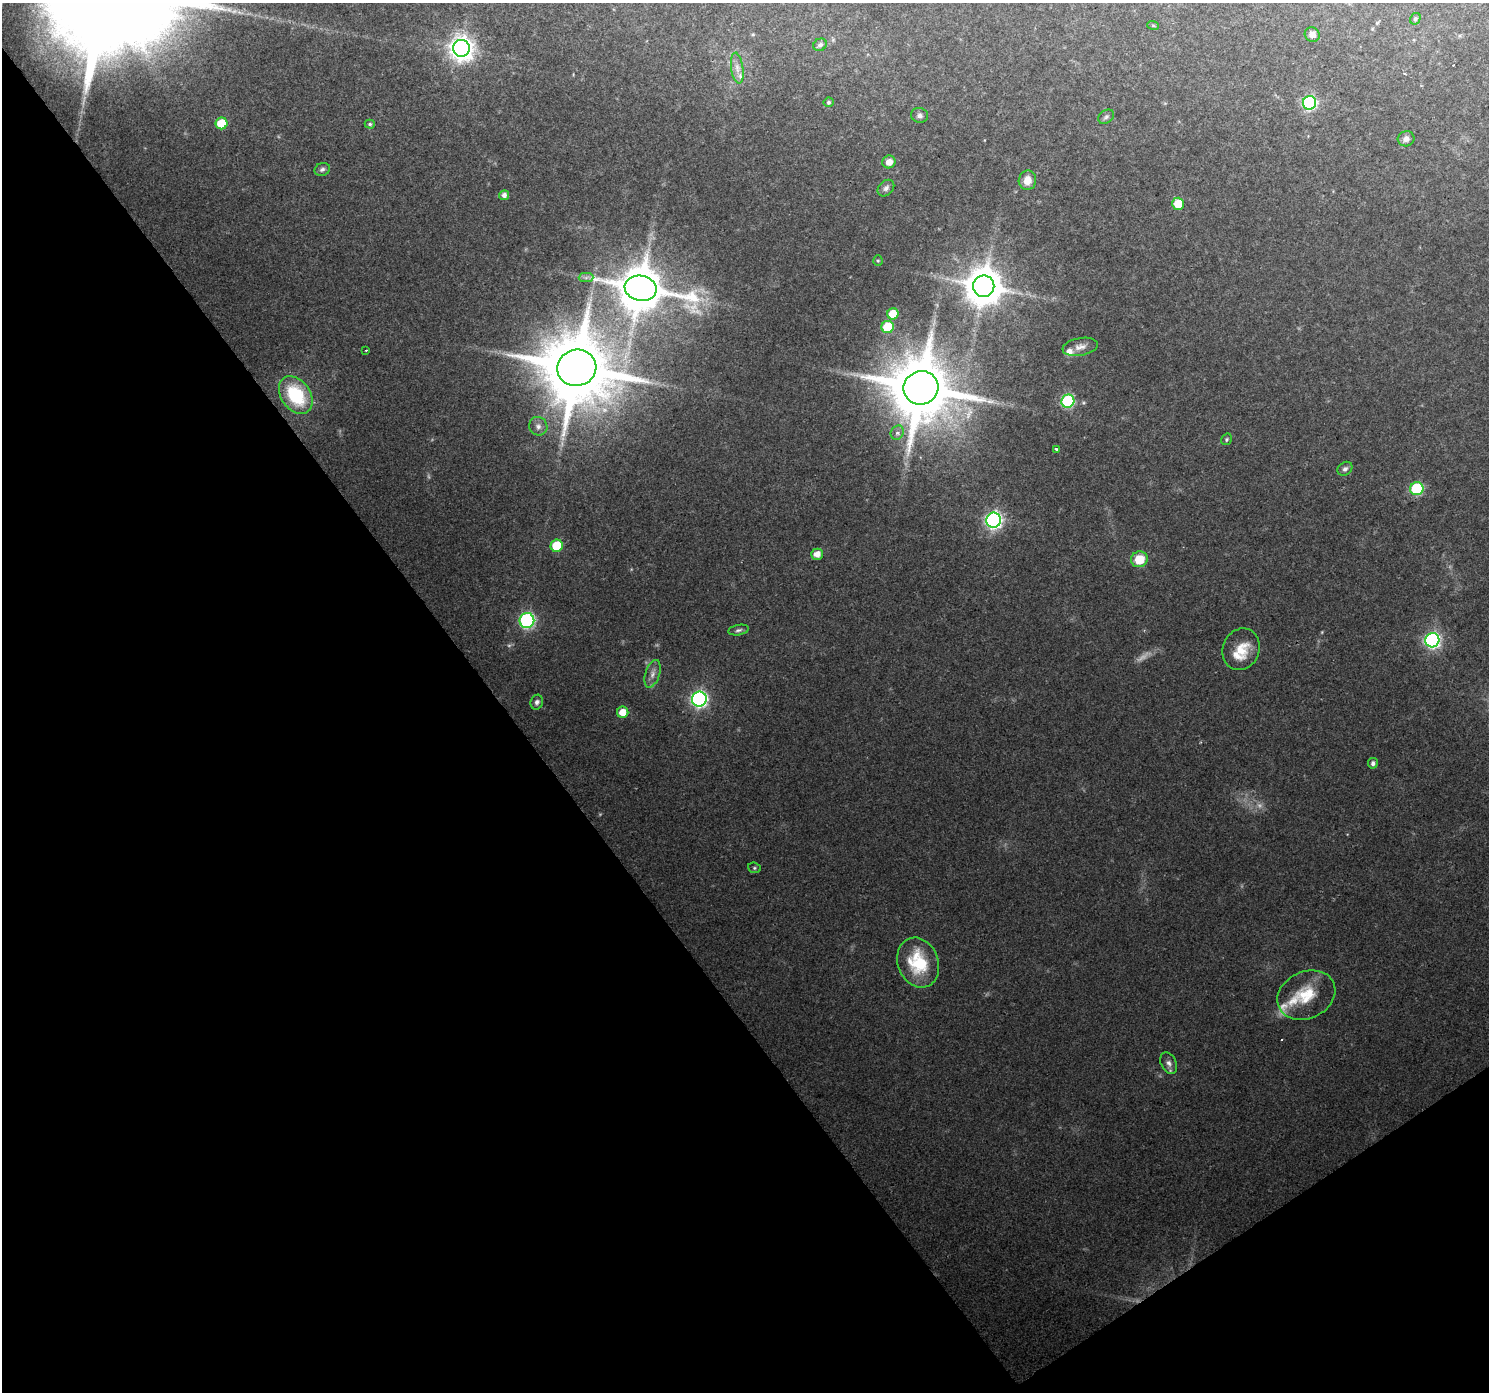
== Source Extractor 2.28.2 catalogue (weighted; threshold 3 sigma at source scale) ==
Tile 14 of 4 x 4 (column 2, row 4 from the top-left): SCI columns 1487-2973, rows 128-1517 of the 5950 x 5879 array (HDU 1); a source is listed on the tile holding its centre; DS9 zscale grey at full resolution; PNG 1491 x 1394 px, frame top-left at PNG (2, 3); each listed source drawn as its Kron ellipse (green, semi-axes under 4 px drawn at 4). Shown black and unused: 37% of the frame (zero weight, under 2 of 3 exposures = <1% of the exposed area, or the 3 px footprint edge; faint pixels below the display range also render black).
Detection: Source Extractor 2.28.2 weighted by HDU 2 'WHT'; one run over the whole footprint, this tile lists its part. Background 0.0765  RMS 0.0081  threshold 0.0363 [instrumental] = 3 sigma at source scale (4.5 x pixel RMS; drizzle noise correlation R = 1.50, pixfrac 1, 0.0396/0.0396 arcsec/px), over >= 5 px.
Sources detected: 66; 6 too faint to see at this stretch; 1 cosmic-ray / hot-pixel residue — neither listed nor drawn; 5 inside a brighter listed object's ellipse — not listed separately; the other 54 listed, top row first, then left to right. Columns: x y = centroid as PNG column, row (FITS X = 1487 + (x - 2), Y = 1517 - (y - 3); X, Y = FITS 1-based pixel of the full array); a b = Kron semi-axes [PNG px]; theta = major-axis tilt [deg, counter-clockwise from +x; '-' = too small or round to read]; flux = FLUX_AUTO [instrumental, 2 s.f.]
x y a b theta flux
1415 19 6 5 - 1.5
1153 25 6 3 -19 0.92
1312 34 7 7 - 4.5
820 45 7 6 - 2.9
461 48 8 8 - 740
737 68 15 6 -82 5.3
828 102 5 5 - 1.6
1309 103 7 6 - 160
920 115 8 7 - 2.8
1106 117 8 6 37 2.2
222 123 6 6 - 27
370 124 5 4 - 1.5
1406 139 8 7 - 3.9
889 162 6 6 - 7.1
322 169 8 6 19 2.3
1027 180 10 8 79 8.7
886 188 9 7 45 2.9
504 195 5 5 - 3.8
1178 204 6 6 - 21
878 261 5 4 - 1.1
586 278 7 4 1 2.1
984 286 10 10 - 2500
641 288 16 12 -10 4000
893 314 6 5 - 20
888 327 6 6 - 37
1080 347 18 8 10 6.4
366 350 3 2 - 0.76
577 368 20 18 17 9800
921 388 17 16 - 8000
296 395 21 14 -54 51
1068 401 7 6 - 95
538 426 9 9 - 4.2
897 433 7 6 - 3.1
1226 439 6 5 - 1.3
1056 449 3 2 - 1.5
1345 469 8 6 39 2.6
1417 489 6 6 - 65
994 520 7 7 - 280
557 546 6 6 - 34
817 554 6 5 - 7.5
1139 559 8 8 - 19
527 620 7 7 - 170
738 630 10 5 10 2.3
1432 640 7 7 - 250
1241 649 21 18 67 19
652 674 14 7 71 5.2
699 699 7 7 - 270
537 702 7 6 - 2.8
623 712 6 5 - 12
1373 763 5 5 - 2.7
754 868 6 5 - 1.4
918 963 25 20 -69 45
1306 995 30 23 25 29
1169 1063 11 7 -63 4